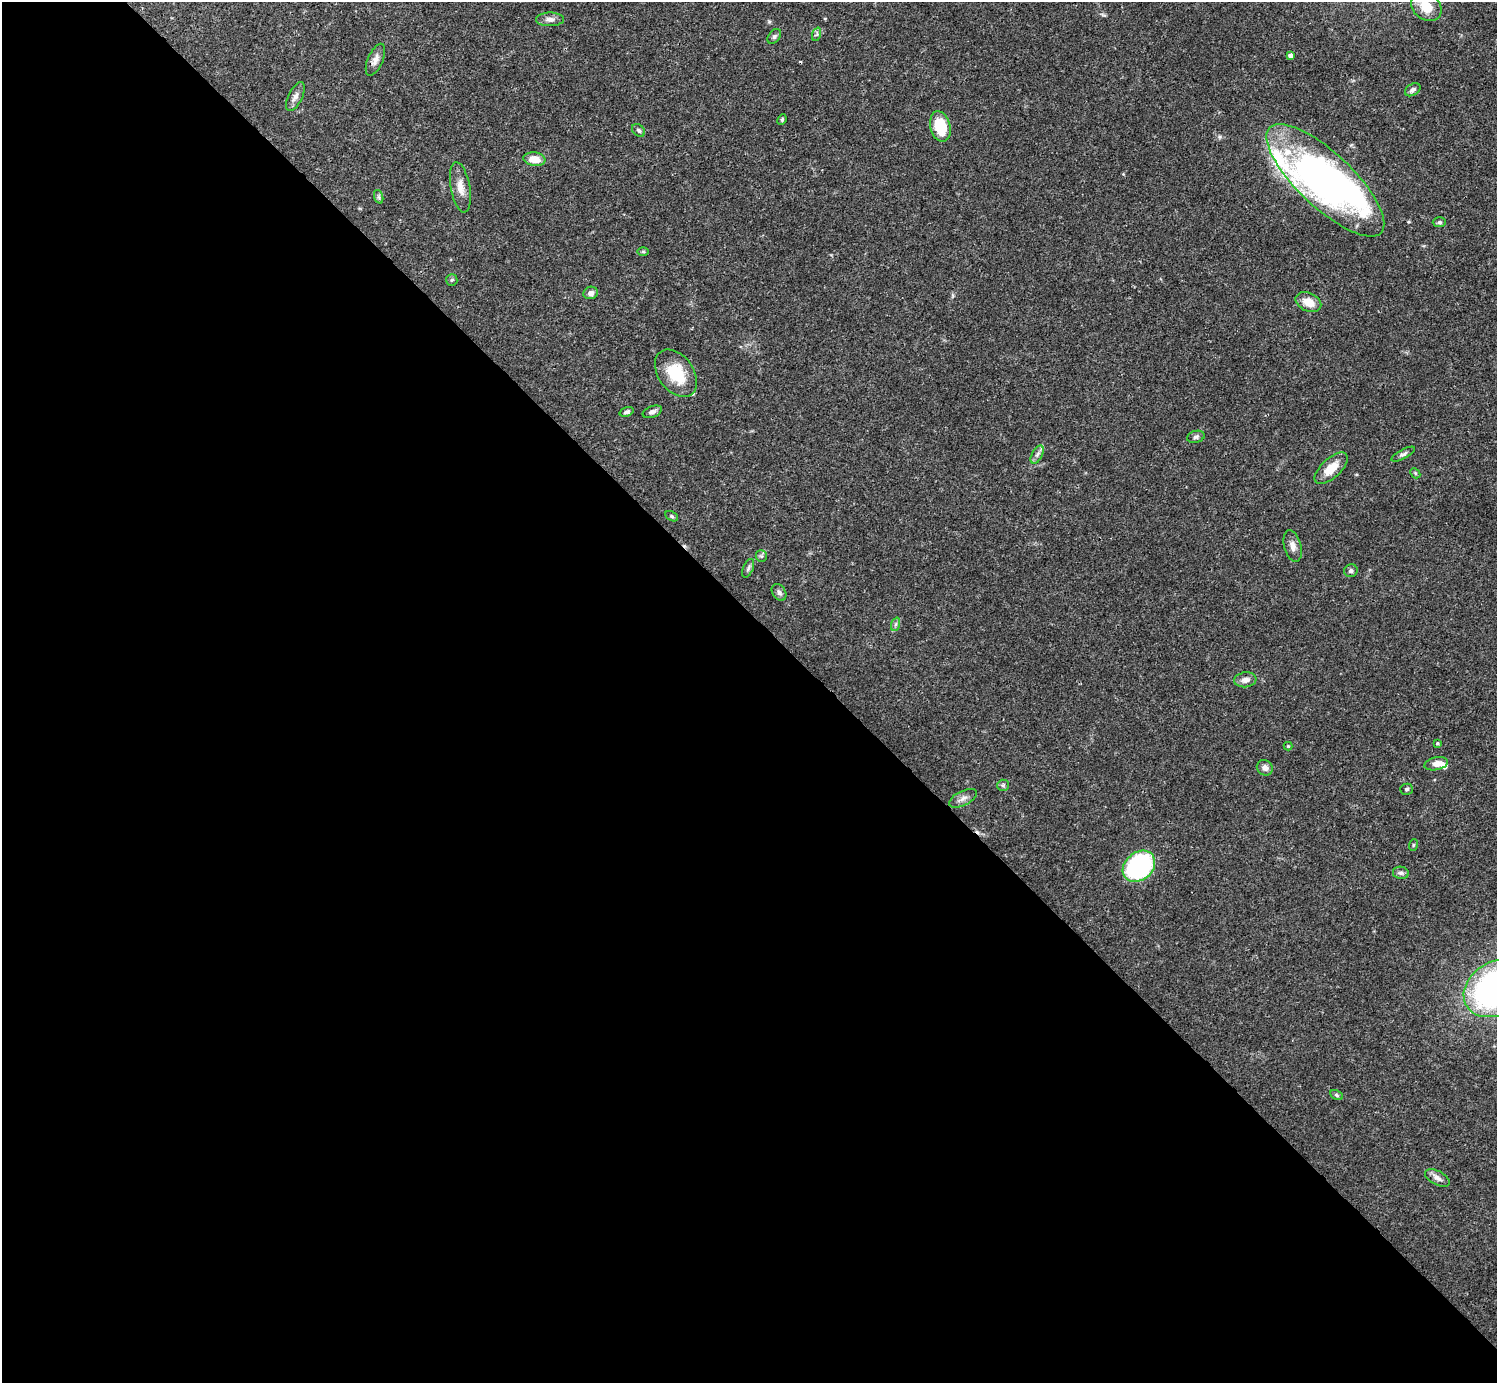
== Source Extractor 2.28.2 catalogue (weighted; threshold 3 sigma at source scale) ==
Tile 9 of 4 x 4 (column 1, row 3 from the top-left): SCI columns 1-1495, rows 1540-2920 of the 5982 x 5981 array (HDU 1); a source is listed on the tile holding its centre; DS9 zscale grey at full resolution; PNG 1499 x 1385 px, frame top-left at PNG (2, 2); each listed source drawn as its Kron ellipse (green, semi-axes under 4 px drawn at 4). Shown black and unused: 55% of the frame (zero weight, under 3 of 4 exposures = <1% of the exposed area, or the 3 px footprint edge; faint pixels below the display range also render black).
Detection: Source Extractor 2.28.2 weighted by HDU 2 'WHT'; one run over the whole footprint, this tile lists its part. Background 0.0408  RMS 0.0027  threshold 0.012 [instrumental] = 3 sigma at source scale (4.5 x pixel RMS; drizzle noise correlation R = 1.50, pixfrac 1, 0.05/0.05 arcsec/px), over >= 5 px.
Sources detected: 56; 2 inside a brighter object's white glare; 2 cosmic-ray / hot-pixel residue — neither listed nor drawn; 3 inside a brighter listed object's ellipse — not listed separately; the other 49 listed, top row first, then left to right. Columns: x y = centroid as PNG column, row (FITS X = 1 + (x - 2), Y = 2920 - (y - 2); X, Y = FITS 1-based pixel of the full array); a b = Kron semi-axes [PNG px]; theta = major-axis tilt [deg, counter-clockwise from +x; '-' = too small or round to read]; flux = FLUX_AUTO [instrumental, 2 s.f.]
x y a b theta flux
1426 7 16 13 -39 5.4
550 19 14 7 0 1.3
817 34 7 4 71 0.49
774 36 8 5 50 0.6
1290 56 4 4 - 1.1
375 60 17 7 67 1.7
1413 90 8 5 31 0.94
295 97 15 7 63 1.4
782 120 5 4 - 0.37
940 126 15 10 -76 9.2
638 130 7 5 -46 0.58
534 159 11 7 -8 3.5
1325 180 77 27 -43 78
460 187 25 9 -80 3.1
379 197 7 4 -71 0.51
1439 222 7 5 1 0.48
643 252 6 4 0 0.31
452 280 6 5 - 0.46
591 293 7 6 - 1.3
1308 302 13 9 -25 3.5
676 373 26 17 -54 10
627 412 7 4 20 0.73
652 412 10 5 21 0.9
1196 437 9 6 16 0.7
1403 454 13 4 29 0.77
1037 455 10 5 63 0.93
1331 468 20 9 43 4.6
1415 473 6 4 -47 0.38
672 516 7 4 -29 0.47
1293 546 16 8 -76 1.8
761 556 6 5 - 0.46
748 568 10 5 66 0.66
1351 571 7 6 - 0.67
779 592 9 6 -57 0.86
896 624 7 4 70 0.59
1245 680 11 7 6 1.6
1437 743 3 3 - 0.61
1288 746 4 4 - 0.25
1436 764 12 6 12 2.2
1265 768 8 7 - 1.2
1003 785 6 5 - 0.47
1407 789 6 5 - 0.54
963 798 15 7 27 1.5
1413 845 6 3 71 0.31
1139 866 18 14 41 35
1401 873 8 6 -11 0.78
1496 988 34 26 32 110
1336 1095 6 4 -28 0.48
1437 1178 13 7 -28 1.4
Isophote crosses this tile's border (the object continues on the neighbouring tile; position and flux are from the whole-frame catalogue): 1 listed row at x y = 1496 988